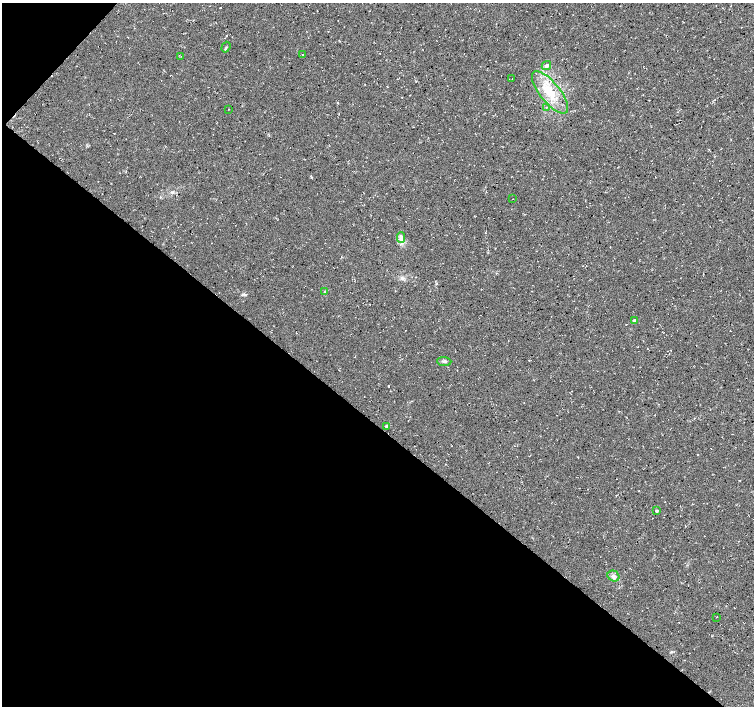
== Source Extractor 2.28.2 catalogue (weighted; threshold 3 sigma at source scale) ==
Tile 9 of 4 x 4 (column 1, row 3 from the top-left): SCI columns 7-1509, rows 1643-3049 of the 6017 x 6031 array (HDU 1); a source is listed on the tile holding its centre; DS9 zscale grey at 2 x 2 block average (1 PNG px = mean of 2 x 2 image px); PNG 756 x 708 px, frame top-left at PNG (2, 3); each listed source drawn as its Kron ellipse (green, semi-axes under 4 px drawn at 4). Shown black and unused: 41% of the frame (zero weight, under 3 of 4 exposures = <1% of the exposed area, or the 3 px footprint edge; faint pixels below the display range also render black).
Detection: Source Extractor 2.28.2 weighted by HDU 2 'WHT'; one run over the whole footprint, this tile lists its part. Background 0.0136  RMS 0.0049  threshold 0.0221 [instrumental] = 3 sigma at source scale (4.5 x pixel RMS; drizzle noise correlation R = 1.50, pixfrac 1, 0.0396/0.0396 arcsec/px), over >= 5 px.
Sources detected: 17; all 17 listed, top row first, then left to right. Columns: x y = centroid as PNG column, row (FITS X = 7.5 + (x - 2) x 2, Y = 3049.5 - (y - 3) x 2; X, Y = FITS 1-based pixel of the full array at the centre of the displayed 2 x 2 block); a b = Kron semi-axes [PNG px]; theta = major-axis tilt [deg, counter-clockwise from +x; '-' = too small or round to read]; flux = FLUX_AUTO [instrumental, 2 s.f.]
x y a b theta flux
226 47 5 2 - 1.3
303 55 2 2 - 0.76
181 56 2 2 - 0.45
546 66 5 4 - 2.8
512 79 2 2 - 0.37
550 92 26 10 -51 29
547 107 3 2 - 0.76
229 109 2 2 - 0.47
513 199 2 2 - 0.56
401 237 5 2 - 2.5
325 292 4 3 - 1.3
634 321 3 3 - 8.1
444 361 7 3 -3 2.1
386 426 3 2 - 1.3
656 511 3 3 - 1.3
613 576 6 5 - 3.2
716 617 2 2 - 0.56
Diffuse or blended objects may show on this block-average render without a row.